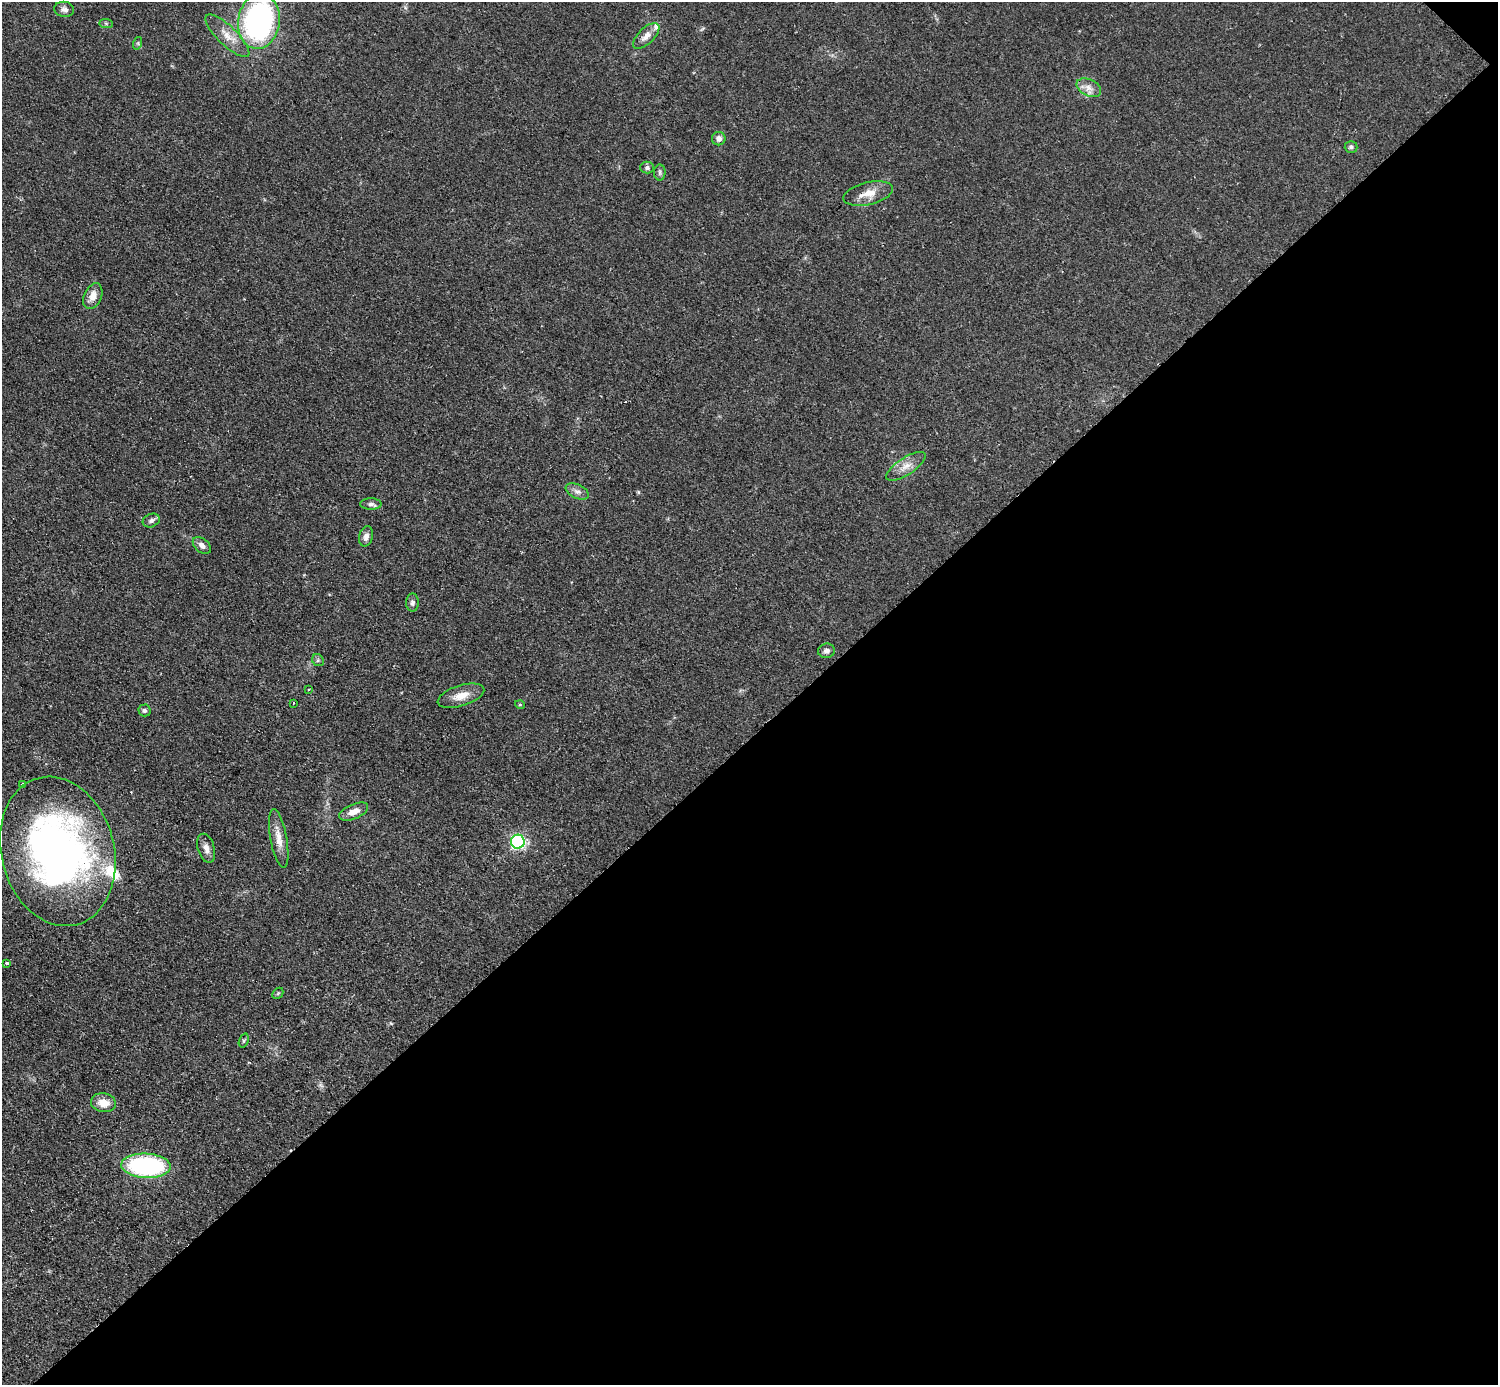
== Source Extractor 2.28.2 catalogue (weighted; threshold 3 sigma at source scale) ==
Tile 12 of 4 x 4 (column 4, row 3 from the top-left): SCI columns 4496-5991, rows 1690-3072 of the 5993 x 5993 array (HDU 1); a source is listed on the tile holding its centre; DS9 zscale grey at full resolution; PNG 1500 x 1387 px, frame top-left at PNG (2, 2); each listed source drawn as its Kron ellipse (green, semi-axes under 4 px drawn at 4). Shown black and unused: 47% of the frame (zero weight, under 2 of 3 exposures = <1% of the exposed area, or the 3 px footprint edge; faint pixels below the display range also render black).
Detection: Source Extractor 2.28.2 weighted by HDU 2 'WHT'; one run over the whole footprint, this tile lists its part. Background 0.0509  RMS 0.0071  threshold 0.0321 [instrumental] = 3 sigma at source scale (4.5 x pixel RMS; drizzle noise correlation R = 1.50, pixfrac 1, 0.05/0.05 arcsec/px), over >= 5 px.
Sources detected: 40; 2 inside a brighter listed object's ellipse — not listed separately; the other 38 listed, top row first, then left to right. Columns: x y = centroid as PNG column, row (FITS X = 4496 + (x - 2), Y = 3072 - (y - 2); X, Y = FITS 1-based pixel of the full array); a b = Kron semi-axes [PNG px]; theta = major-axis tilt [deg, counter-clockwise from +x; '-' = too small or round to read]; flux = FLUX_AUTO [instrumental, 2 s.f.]
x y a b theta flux
64 9 10 7 -8 2.9
259 21 27 21 81 180
106 24 7 4 -1 1.2
227 36 29 9 -44 10
646 36 16 8 44 5.8
138 43 6 4 73 1
1089 88 13 8 -26 5
719 139 7 6 - 3
1351 147 6 5 - 1.6
647 168 6 6 - 1.9
660 172 8 5 -89 1.5
868 193 25 11 13 11
93 296 13 8 67 6.9
906 466 23 8 33 7.5
577 492 12 6 -25 3.5
371 504 10 5 0 2.3
151 521 9 6 22 2.6
366 536 10 6 76 3.7
202 545 10 6 -41 3.8
412 603 9 6 90 2.5
826 651 8 7 - 2.7
318 660 6 5 - 1.4
309 690 3 3 - 1.3
461 696 24 10 17 9.5
293 703 3 2 - 0.74
520 705 5 3 - 0.66
145 710 6 6 - 1.8
23 784 3 2 - 0.95
354 812 15 7 23 6.4
279 838 30 8 -80 8.9
518 842 7 7 - 130
206 848 15 8 -74 4.8
58 851 76 56 -75 380
6 963 3 3 - 4
278 993 6 4 46 1
244 1041 7 4 70 1.2
103 1103 12 9 -10 9.1
146 1166 25 12 -3 110
Isophote crosses this tile's border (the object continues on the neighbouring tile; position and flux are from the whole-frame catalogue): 1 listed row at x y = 259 21